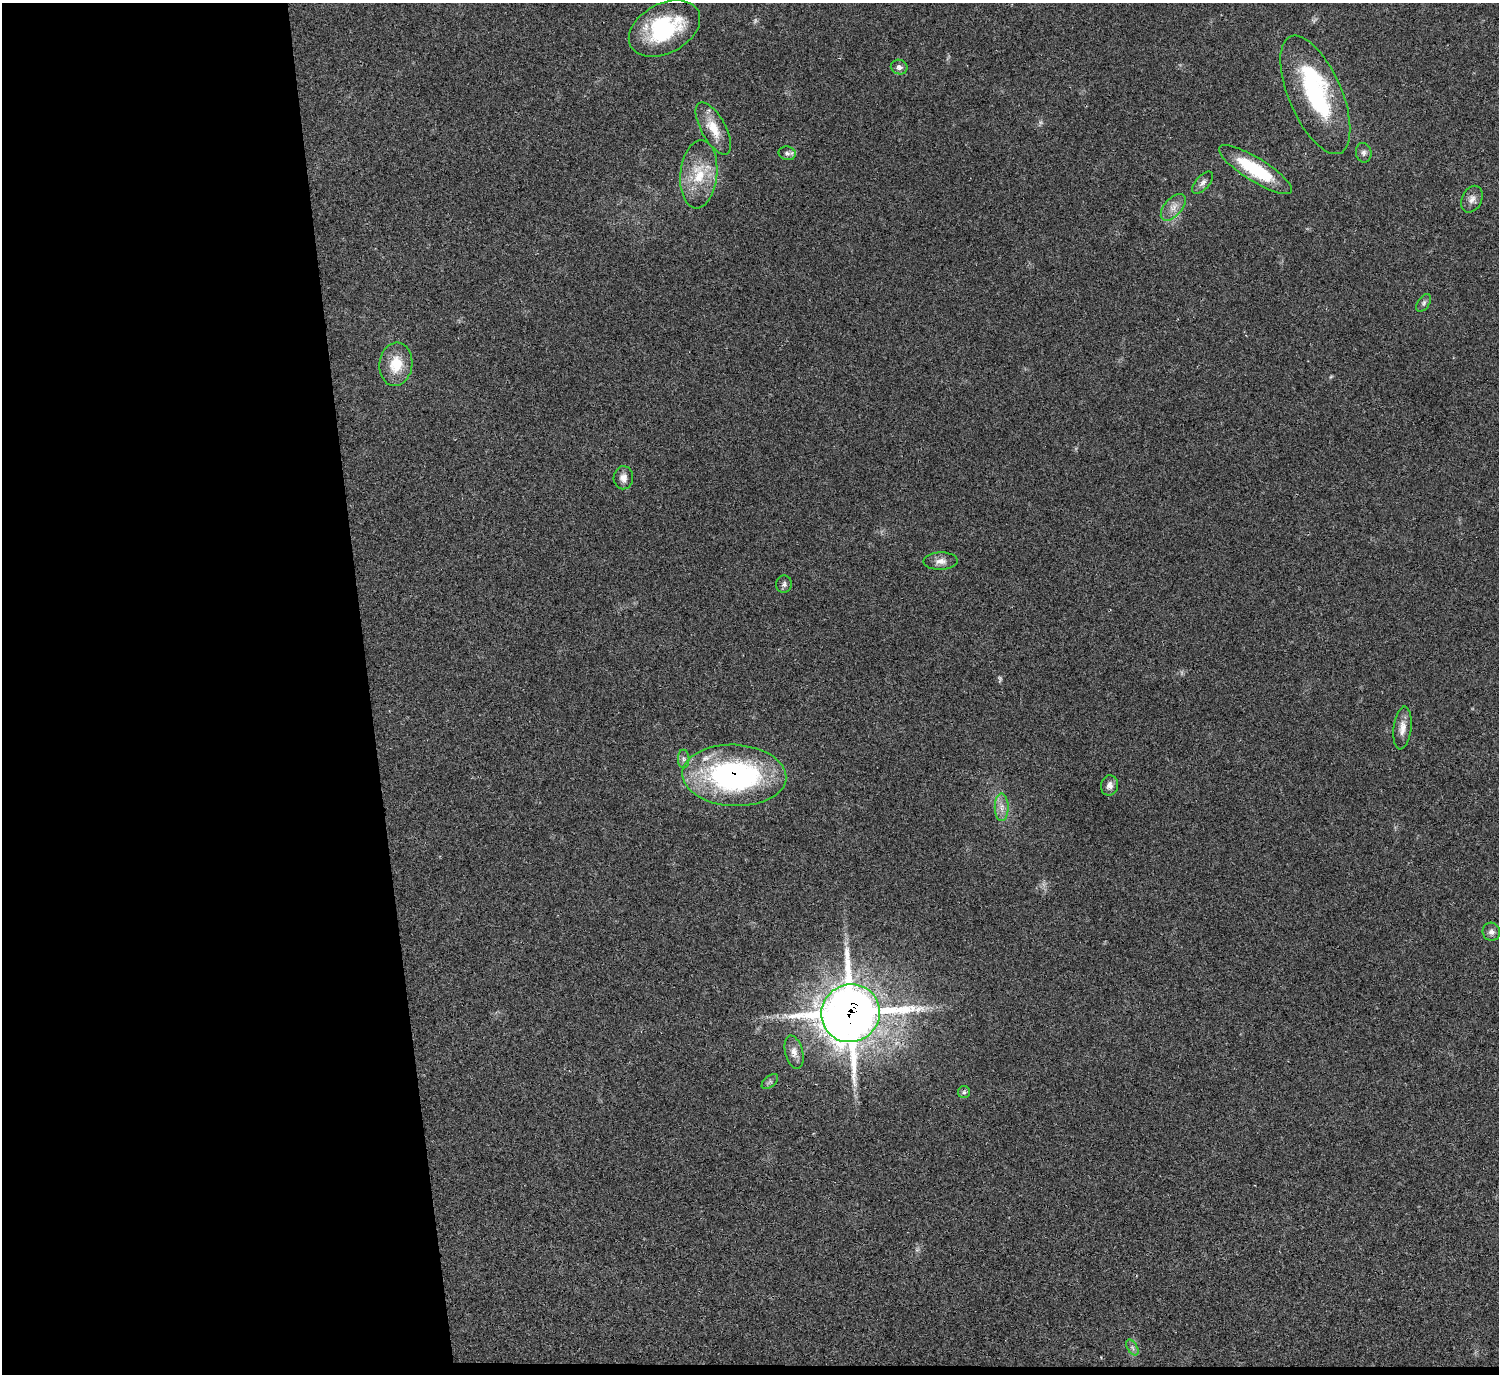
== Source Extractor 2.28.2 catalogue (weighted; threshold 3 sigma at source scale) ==
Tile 7 of 3 x 3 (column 1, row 3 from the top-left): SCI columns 3-1499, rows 230-1601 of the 4494 x 4475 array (HDU 1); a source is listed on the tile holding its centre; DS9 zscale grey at full resolution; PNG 1501 x 1376 px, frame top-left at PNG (2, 3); each listed source drawn as its Kron ellipse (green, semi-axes under 4 px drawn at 4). Shown black and unused: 25% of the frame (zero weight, under 2 of 3 exposures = <1% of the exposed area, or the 3 px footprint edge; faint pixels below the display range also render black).
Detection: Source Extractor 2.28.2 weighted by HDU 2 'WHT'; one run over the whole footprint, this tile lists its part. Background 0.0551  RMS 0.0067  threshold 0.0302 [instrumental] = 3 sigma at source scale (4.5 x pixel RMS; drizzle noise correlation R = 1.50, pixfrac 1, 0.05/0.05 arcsec/px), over >= 5 px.
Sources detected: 30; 2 too faint to see at this stretch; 1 inside a brighter object's white glare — neither listed nor drawn; the other 27 listed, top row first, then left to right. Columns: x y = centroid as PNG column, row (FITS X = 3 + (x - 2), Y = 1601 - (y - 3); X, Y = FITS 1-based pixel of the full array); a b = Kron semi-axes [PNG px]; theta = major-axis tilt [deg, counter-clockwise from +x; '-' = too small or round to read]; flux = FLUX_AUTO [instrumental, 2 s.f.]
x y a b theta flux
664 28 38 24 28 59
899 67 8 7 - 2.8
1315 95 63 26 -67 83
713 128 29 12 -61 14
787 153 8 7 - 2.1
1364 153 10 8 -82 2.6
1255 170 42 11 -32 40
699 174 34 18 85 24
1203 183 13 7 47 3.2
1472 199 14 10 64 4.3
1173 207 16 8 48 5.8
1424 303 10 5 54 2
396 364 22 16 83 17
623 478 11 10 - 4.4
941 561 17 8 2 4.8
784 584 8 7 - 2.1
1402 728 21 9 83 6.2
684 759 9 6 -89 2
734 775 52 30 -3 160
1109 785 10 8 78 3.7
1002 807 14 7 90 4.9
1491 932 9 9 - 3
851 1013 29 28 - 1500
794 1052 17 8 -76 5.2
770 1082 10 5 40 1.8
964 1092 6 6 - 1.4
1132 1347 9 5 -59 2.1
Overlapping masked pixels (flux is a lower limit): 2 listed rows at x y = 734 775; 851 1013